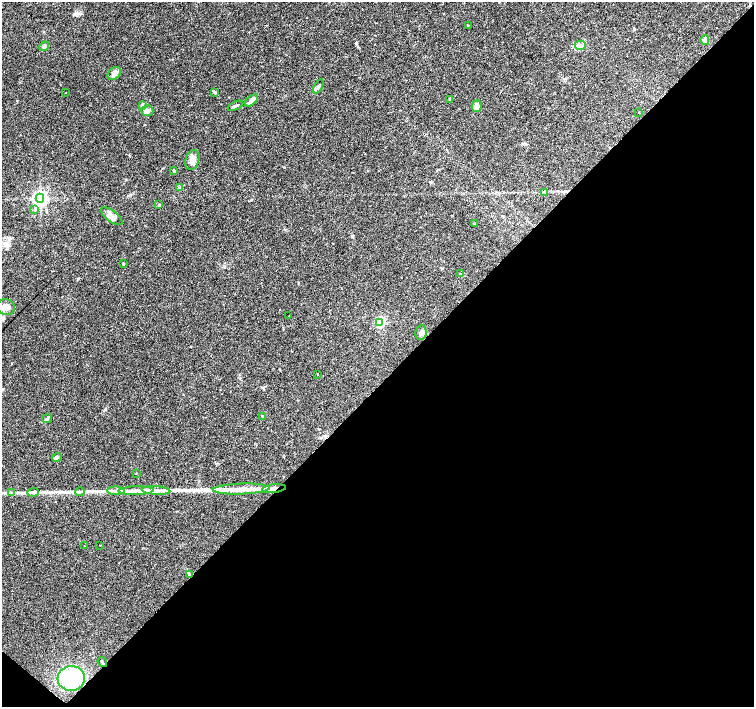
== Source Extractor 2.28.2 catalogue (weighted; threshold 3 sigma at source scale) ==
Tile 15 of 4 x 4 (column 3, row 4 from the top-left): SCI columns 3010-4512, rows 228-1636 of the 6016 x 6022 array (HDU 1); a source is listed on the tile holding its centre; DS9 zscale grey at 2 x 2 block average (1 PNG px = mean of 2 x 2 image px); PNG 756 x 709 px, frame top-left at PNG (2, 2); each listed source drawn as its Kron ellipse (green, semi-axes under 4 px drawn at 4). Shown black and unused: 46% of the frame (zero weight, under 3 of 4 exposures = <1% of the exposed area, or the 3 px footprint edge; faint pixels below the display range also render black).
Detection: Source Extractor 2.28.2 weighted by HDU 2 'WHT'; one run over the whole footprint, this tile lists its part. Background 0.038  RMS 0.0036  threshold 0.0164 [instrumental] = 3 sigma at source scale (4.5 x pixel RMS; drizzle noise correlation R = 1.50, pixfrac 1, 0.0396/0.0396 arcsec/px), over >= 5 px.
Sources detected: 59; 7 cosmic-ray / hot-pixel residue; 3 long thin detections or spike segments (spike, bleed or trail) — neither listed nor drawn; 1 inside a brighter listed object's ellipse — not listed separately; the other 48 listed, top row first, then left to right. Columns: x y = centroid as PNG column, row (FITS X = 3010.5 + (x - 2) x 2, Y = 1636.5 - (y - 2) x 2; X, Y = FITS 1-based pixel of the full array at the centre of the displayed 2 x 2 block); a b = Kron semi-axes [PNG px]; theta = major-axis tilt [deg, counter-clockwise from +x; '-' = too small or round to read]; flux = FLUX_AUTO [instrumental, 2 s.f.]
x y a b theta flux
468 25 2 2 - 4.4
705 40 5 4 - 1.7
580 45 5 4 - 2.4
44 46 5 3 - 1.3
114 73 7 5 45 5
318 86 8 2 62 1.4
65 93 2 2 - 0.52
215 93 4 3 - 1.1
450 99 2 2 - 2.9
251 100 8 4 39 3
142 105 4 3 - 0.98
235 106 8 3 25 1.5
477 106 5 5 - 5.7
147 111 6 5 - 3.7
639 112 2 2 - 0.66
192 160 10 6 72 4.6
174 171 4 3 - 0.73
180 188 3 2 - 0.63
545 192 3 2 - 0.64
40 198 4 4 - 280
159 204 3 2 - 0.56
35 209 4 3 - 1.7
112 216 13 5 -37 5.4
474 224 3 2 - 0.39
123 263 3 2 - 0.74
460 274 3 2 - 0.47
6 307 9 8 - 4.9
289 316 2 2 - 1.1
380 322 4 3 - 83
421 333 7 5 83 2.9
318 374 3 2 - 0.92
263 416 3 2 - 0.56
47 419 5 3 - 1.3
57 457 5 3 - 1.5
136 473 3 2 - 0.36
241 489 28 5 2 13
274 489 12 4 7 3.7
156 490 14 4 -3 6
116 491 9 3 -2 2.8
136 491 17 3 2 6.3
12 492 3 3 - 0.86
33 492 6 4 18 2
80 492 5 2 - 1.2
100 545 2 2 - 0.6
84 546 2 2 - 0.62
190 575 4 3 - 1.3
102 662 5 3 - 0.93
71 678 13 12 - 69
Overlapping masked pixels (flux is a lower limit): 2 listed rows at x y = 274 489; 190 575
Diffuse or blended objects may show on this block-average render without a row.